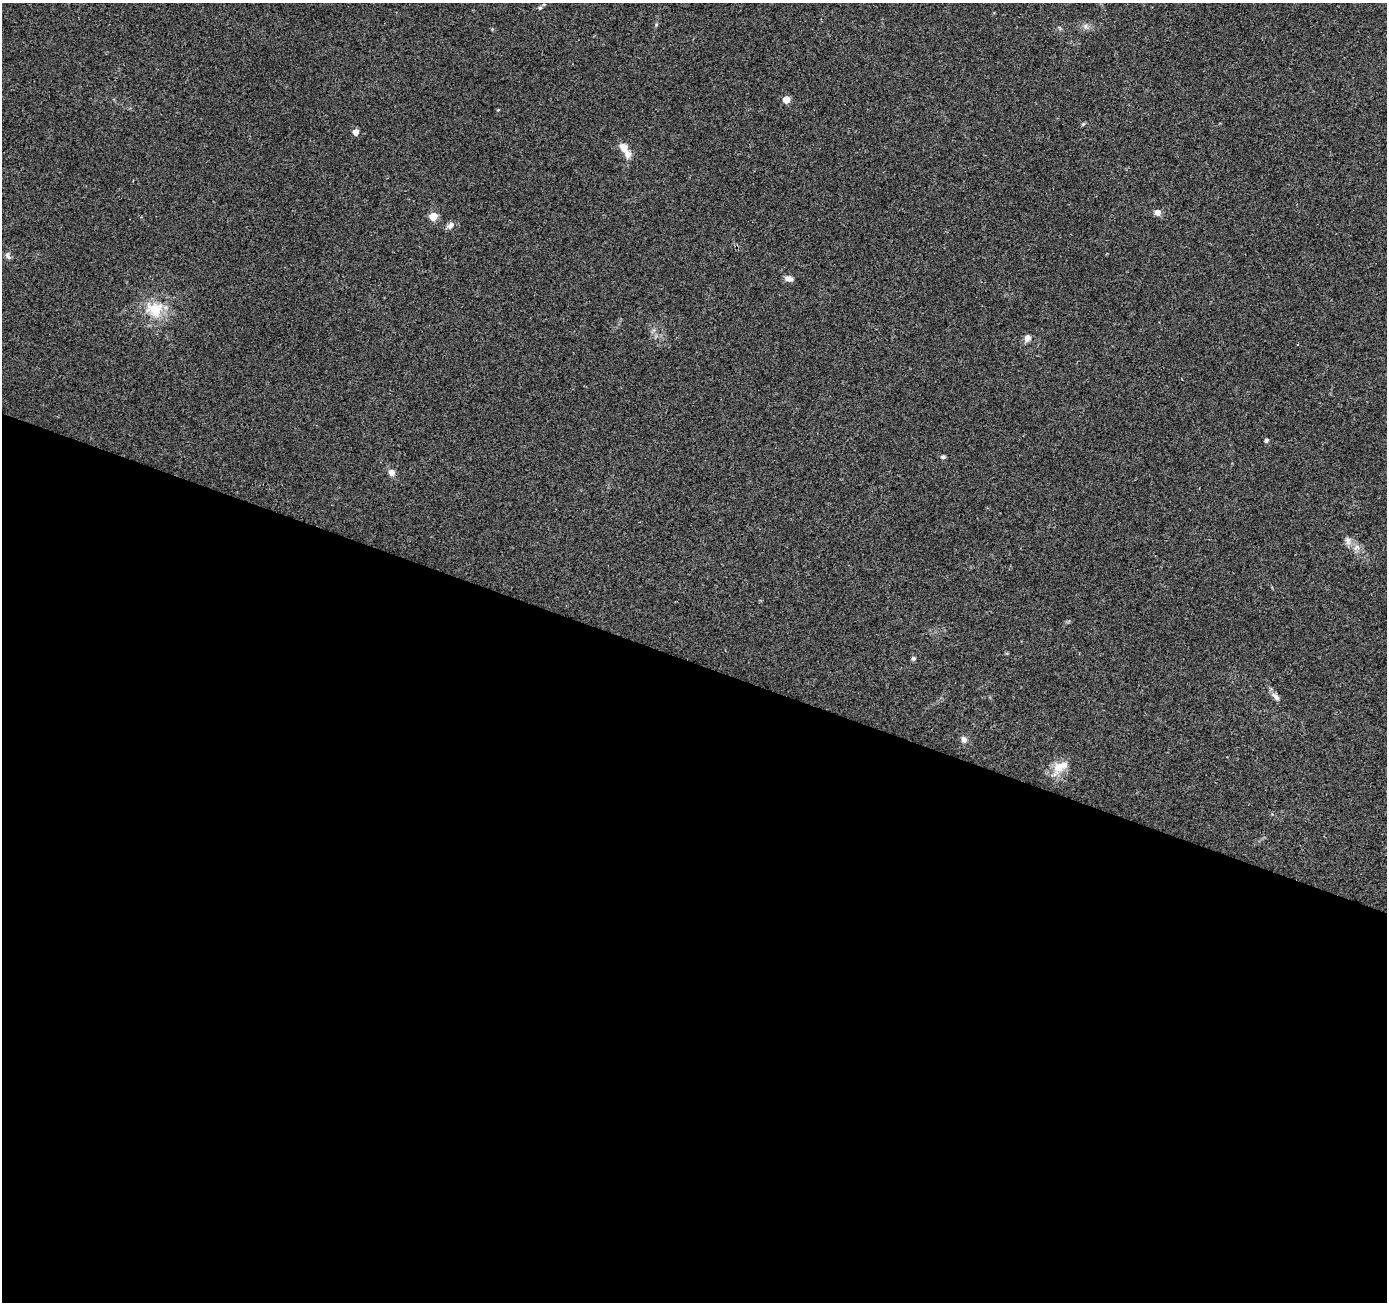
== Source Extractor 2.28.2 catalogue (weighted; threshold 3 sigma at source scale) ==
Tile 14 of 4 x 4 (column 2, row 4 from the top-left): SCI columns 1392-2776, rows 275-1574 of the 5547 x 5680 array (HDU 1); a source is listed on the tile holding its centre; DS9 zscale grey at full resolution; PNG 1389 x 1304 px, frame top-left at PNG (2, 3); no overlay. Shown black and unused: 49% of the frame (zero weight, under 2 of 3 exposures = <1% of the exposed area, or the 3 px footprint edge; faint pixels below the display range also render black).
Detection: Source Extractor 2.28.2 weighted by HDU 2 'WHT'; one run over the whole footprint, this tile lists its part. Background 0.0544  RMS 0.0058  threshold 0.0262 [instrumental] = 3 sigma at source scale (4.5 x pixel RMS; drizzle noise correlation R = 1.50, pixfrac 1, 0.0396/0.0396 arcsec/px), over >= 5 px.
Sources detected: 21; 1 inside a brighter listed object's ellipse — not listed separately; the other 20 listed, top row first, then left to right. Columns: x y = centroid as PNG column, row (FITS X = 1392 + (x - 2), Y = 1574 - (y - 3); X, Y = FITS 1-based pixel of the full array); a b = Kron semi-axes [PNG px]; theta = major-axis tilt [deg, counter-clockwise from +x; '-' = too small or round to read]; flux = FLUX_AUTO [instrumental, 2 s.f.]
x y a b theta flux
540 8 6 5 - 0.9
1085 26 7 4 89 1.4
786 100 5 5 - 11
355 132 5 5 - 4.6
623 147 10 7 -55 5.8
1157 213 6 6 - 3.6
433 216 5 5 - 17
450 225 10 7 47 2.4
8 256 11 6 -63 1.8
789 279 10 7 -16 2.5
155 309 26 22 15 17
1027 338 8 8 - 3.2
1266 440 5 4 - 1.5
943 457 6 4 0 1.1
392 472 8 7 - 3
1348 541 11 7 -87 2.6
913 659 6 5 - 1.1
1276 697 14 6 -42 2.7
964 740 10 8 -62 2.5
1060 767 25 13 29 9.4